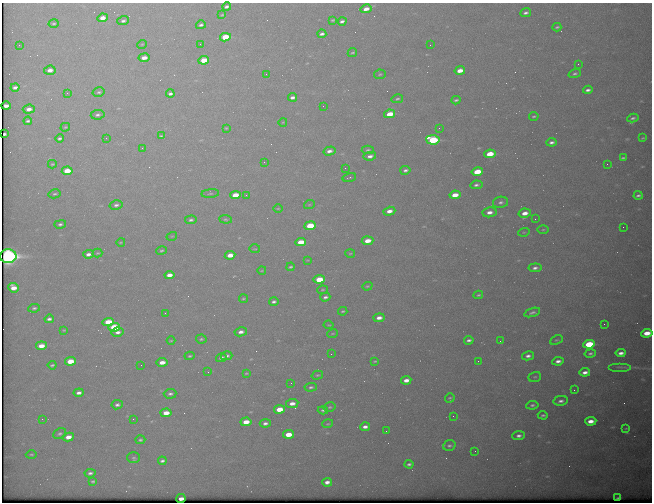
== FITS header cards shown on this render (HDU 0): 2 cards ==
NAXIS1  =                  650 / Width of table row in bytes
NAXIS2  =                  500 / Number of rows in table

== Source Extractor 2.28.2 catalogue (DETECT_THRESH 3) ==
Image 650 x 500 px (HDU 0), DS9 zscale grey, 1 PNG px = 1 image px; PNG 654 x 504 px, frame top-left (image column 1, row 500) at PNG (2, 3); each listed source drawn as its Kron ellipse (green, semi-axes under 4 px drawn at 4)
Background 622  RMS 3.2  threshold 9.56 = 3 sigma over >= 5 px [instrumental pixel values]
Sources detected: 197; all 197 listed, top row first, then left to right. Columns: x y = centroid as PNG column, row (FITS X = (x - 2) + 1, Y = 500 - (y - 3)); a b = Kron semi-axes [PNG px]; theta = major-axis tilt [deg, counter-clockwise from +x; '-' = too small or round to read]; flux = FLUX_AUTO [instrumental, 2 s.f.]
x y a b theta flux
227 7 4 3 - 530
366 9 5 4 - 1400
526 13 5 3 - 560
222 15 4 3 - 210
102 18 5 4 - 1900
333 20 4 2 - 240
123 21 6 4 19 520
342 21 4 3 - 570
54 24 5 4 - 330
201 25 5 3 - 450
557 27 4 2 - 290
322 34 4 3 - 580
225 37 5 4 - 7400
142 44 5 3 - 170
200 44 2 2 - 93
19 45 2 2 - 140
430 45 2 2 - 210
352 53 5 3 - 290
144 58 5 4 - 1600
204 60 5 4 - 4100
578 64 2 2 - 95
50 70 6 4 6 1300
460 71 5 4 - 2200
266 74 2 2 - 190
380 74 5 4 - 290
575 74 6 4 19 410
15 87 4 3 - 760
588 90 5 3 - 680
99 92 6 4 12 380
67 93 2 2 - 140
170 94 4 3 - 550
292 97 4 3 - 700
397 99 6 4 15 350
456 100 4 2 - 330
6 106 5 3 - 140
323 106 2 2 - 190
29 109 6 4 6 1200
390 114 5 4 - 4100
98 115 7 5 7 490
534 116 5 3 - 260
633 118 5 3 - 450
28 121 4 3 - 370
283 122 4 3 - 150
65 127 5 3 - 190
226 128 3 3 - 170
439 128 2 2 - 93
5 134 3 2 - 570
161 136 3 3 - 190
60 138 4 3 - 400
106 138 2 2 - 93
643 138 3 2 - 200
433 140 7 4 -5 18000
552 142 5 3 - 620
142 148 2 2 - 870
368 150 6 4 3 330
329 151 6 4 14 950
490 154 5 4 - 5000
370 156 6 4 10 880
623 158 4 2 - 280
264 162 2 2 - 99
52 164 4 3 - 210
607 164 2 2 - 320
345 168 2 2 - 88
405 170 5 3 - 480
67 171 5 4 - 4400
477 172 6 4 10 5900
349 177 7 3 15 220
476 185 6 4 8 510
54 194 6 4 14 370
210 194 9 3 5 330
235 195 5 4 - 3600
246 195 3 3 - 210
455 195 5 4 - 2700
638 195 4 3 - 460
501 202 8 5 11 650
116 205 6 5 - 620
309 205 5 3 - 190
278 208 5 3 - 190
389 211 6 4 17 1500
489 212 7 5 7 1300
525 213 6 4 12 1900
225 219 6 4 -6 310
535 219 2 2 - 150
191 220 6 4 6 480
60 224 6 4 15 500
310 226 6 4 8 7700
623 227 2 2 - 370
543 230 5 3 - 250
524 232 6 3 17 240
172 236 5 3 - 180
368 241 6 4 5 2600
121 242 4 3 - 180
301 242 5 4 - 3700
255 249 5 3 - 160
161 251 5 4 - 300
97 253 5 3 - 220
350 253 5 3 - 230
88 254 5 4 - 900
230 255 5 3 - 2300
8 256 8 7 - 85000
308 260 4 2 - 150
290 267 4 3 - 330
535 268 6 4 6 720
262 270 4 3 - 170
169 275 5 4 - 1600
319 279 5 4 - 5800
367 286 5 4 - 250
13 288 5 4 - 2200
322 290 5 3 - 220
478 295 5 3 - 280
325 297 5 3 - 570
243 299 4 3 - 240
274 302 4 3 - 510
34 308 6 4 7 350
343 311 4 3 - 270
532 312 8 4 18 530
165 313 2 2 - 120
379 318 5 4 - 1200
49 319 5 3 - 610
108 322 6 4 6 5200
604 324 2 2 - 430
329 325 5 3 - 210
114 327 6 4 5 8400
64 330 3 3 - 160
118 332 6 4 12 860
241 332 6 4 10 970
332 333 5 2 - 200
647 333 6 4 8 3200
201 339 5 4 - 340
469 340 5 3 - 550
556 340 7 3 25 270
171 341 4 3 - 190
500 341 2 2 - 92
589 344 6 4 8 11000
41 346 5 4 - 2500
590 353 6 4 13 410
621 353 5 3 - 920
331 354 2 2 - 320
190 356 5 4 - 310
227 356 6 4 15 580
528 356 6 4 11 750
221 358 5 3 - 660
70 361 5 4 - 3700
375 361 4 2 - 220
478 361 2 2 - 340
558 361 6 4 8 930
162 362 5 4 - 1900
52 365 4 3 - 330
141 365 2 2 - 120
620 367 11 2 0 360
208 372 2 2 - 130
585 372 5 3 - 1100
246 373 3 2 - 190
317 375 6 4 17 280
535 377 6 5 - 360
406 380 5 3 - 1500
291 383 3 3 - 170
311 387 6 4 4 450
574 390 2 2 - 120
79 393 5 3 - 820
170 394 6 5 - 550
450 398 5 5 - 300
561 401 7 5 9 800
292 403 6 4 8 1400
117 405 6 4 9 600
532 405 6 4 8 460
330 407 6 4 15 310
279 409 5 4 - 3700
323 410 5 3 - 440
166 413 5 4 - 2200
543 415 5 3 - 380
453 416 2 2 - 120
42 419 3 2 - 280
133 419 3 2 - 250
591 421 6 4 6 1900
246 422 5 4 - 2800
265 423 5 4 - 640
328 424 5 3 - 220
365 427 5 3 - 920
626 428 4 2 - 160
386 431 2 2 - 520
60 433 7 5 28 460
288 434 5 4 - 3300
519 436 6 4 6 710
68 437 5 4 - 1800
140 440 5 4 - 340
449 446 6 5 - 440
475 451 2 2 - 460
31 454 5 3 - 240
133 458 6 5 - 390
162 461 4 3 - 500
409 464 4 3 - 450
90 473 5 4 - 560
93 481 4 2 - 310
327 482 5 4 - 1100
618 498 4 2 - 260
181 499 4 3 - 1400
At the frame edge (FLAGS 8, measured only in part): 1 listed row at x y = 647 333